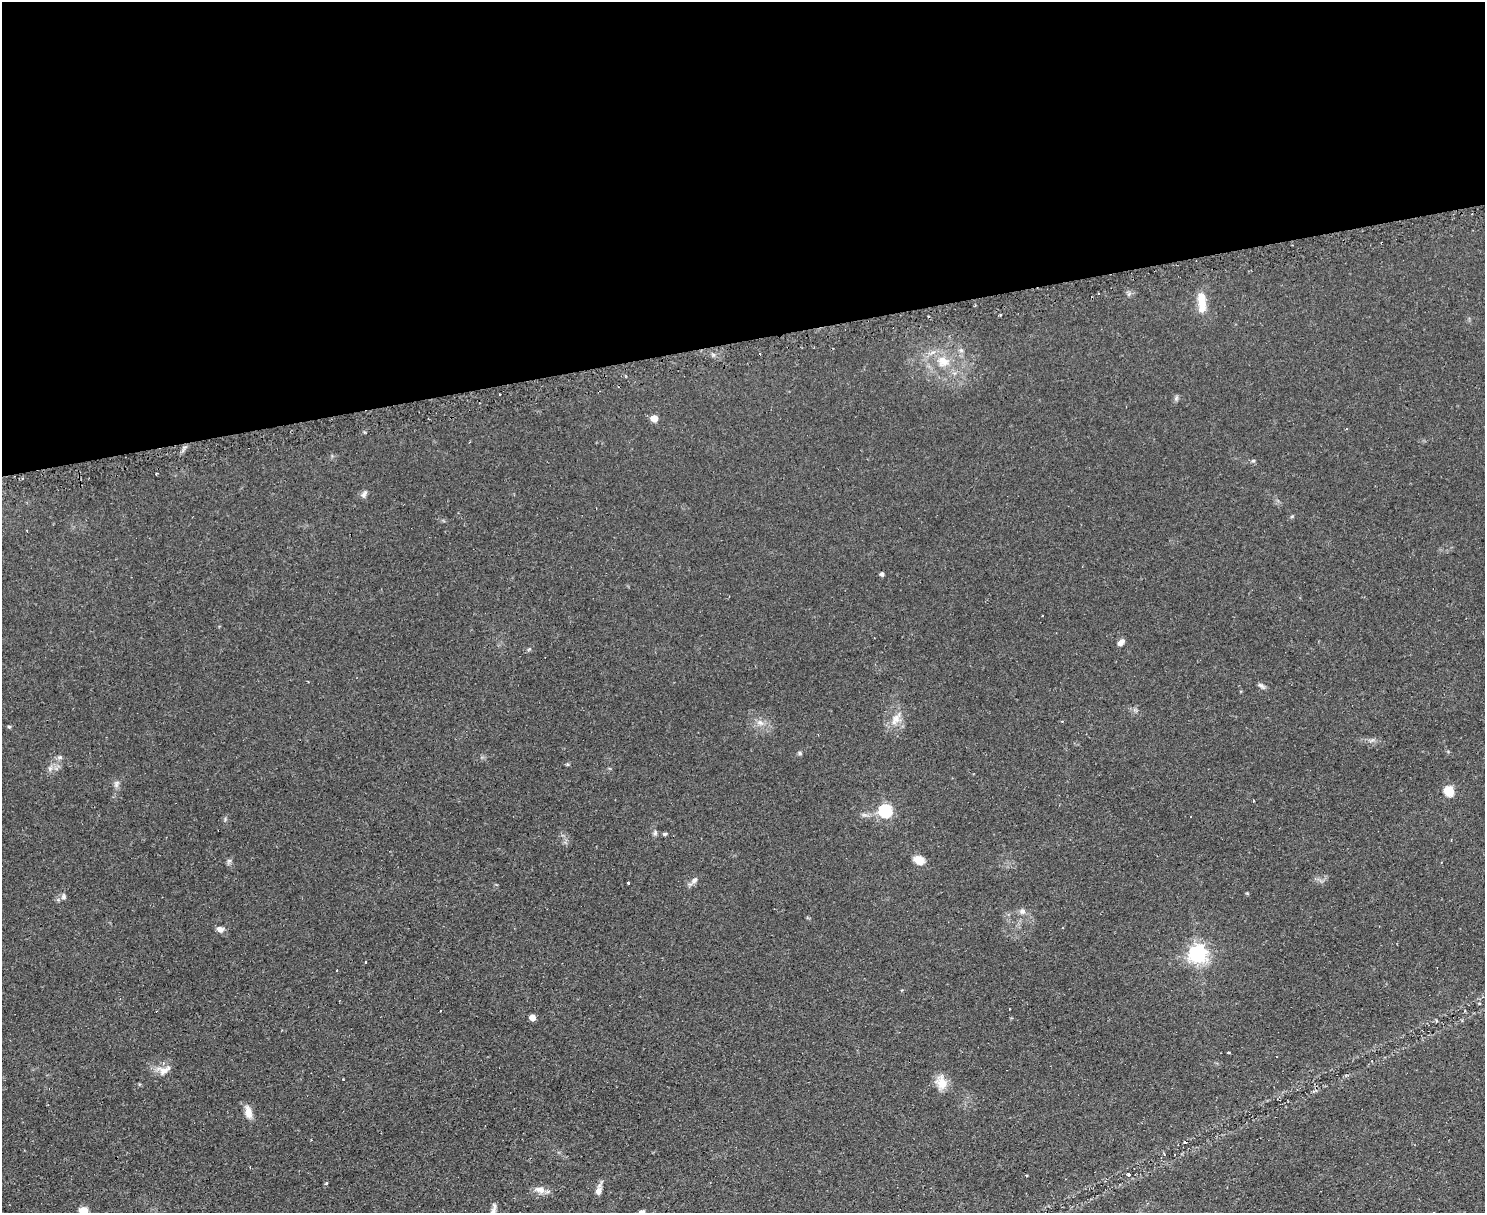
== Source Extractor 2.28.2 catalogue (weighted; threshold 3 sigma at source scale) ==
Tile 2 of 3 x 4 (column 2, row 1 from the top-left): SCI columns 1642-3124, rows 3666-4876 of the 4880 x 4907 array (HDU 1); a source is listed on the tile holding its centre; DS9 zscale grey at full resolution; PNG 1487 x 1215 px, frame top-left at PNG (2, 2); no overlay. Shown black and unused: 28% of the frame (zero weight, under 2 of 3 exposures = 4% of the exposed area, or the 3 px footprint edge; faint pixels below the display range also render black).
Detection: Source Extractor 2.28.2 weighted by HDU 2 'WHT'; one run over the whole footprint, this tile lists its part. Background 0.0901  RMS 0.0079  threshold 0.0357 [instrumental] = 3 sigma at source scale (4.5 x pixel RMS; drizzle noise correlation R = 1.50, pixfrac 1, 0.05/0.05 arcsec/px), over >= 5 px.
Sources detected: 47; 1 cosmic-ray / hot-pixel residue — not listed; the other 46 listed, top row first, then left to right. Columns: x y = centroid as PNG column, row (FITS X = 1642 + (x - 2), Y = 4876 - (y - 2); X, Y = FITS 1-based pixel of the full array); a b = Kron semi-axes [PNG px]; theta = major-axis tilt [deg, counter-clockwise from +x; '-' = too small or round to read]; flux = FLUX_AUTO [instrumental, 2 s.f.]
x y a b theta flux
1202 302 28 10 90 13
1000 315 3 2 - 0.73
943 362 18 16 -26 16
499 394 3 2 - 0.91
1176 398 6 5 - 1.6
654 418 6 5 - 10
1253 461 5 3 - 0.89
364 494 10 6 50 2.4
882 574 4 4 - 1.9
1121 642 8 5 44 3.7
1261 685 9 5 -43 2.1
896 719 15 9 67 7.3
760 722 10 6 -36 3.7
9 727 5 4 - 1
799 753 5 5 - 1.2
60 757 7 5 -19 1.7
567 764 6 3 -18 0.85
50 768 6 5 - 2
116 784 10 5 89 2.4
1449 791 6 6 - 41
885 811 6 6 - 130
655 833 7 5 88 1.7
665 834 5 4 - 1.3
919 860 12 8 -33 8.4
229 861 7 4 18 1.3
695 880 8 6 48 2.5
628 883 3 3 - 1.2
63 897 8 7 - 2.2
1022 911 8 7 - 2.8
220 929 9 7 -15 3.4
1197 954 7 7 - 350
365 962 3 2 - 1.2
336 970 3 2 - 0.59
1009 1009 2 2 - 0.7
532 1017 5 5 - 6.4
1436 1020 5 3 - 0.75
1228 1053 3 3 - 1.2
164 1070 19 10 22 7.3
941 1083 17 14 -73 9.8
248 1112 17 8 -77 6.6
326 1183 4 3 - 1
539 1189 15 8 -2 5.5
598 1190 13 7 81 4.6
84 1211 6 5 - 30
493 1212 19 6 73 5.4
641 1212 7 6 - 3.2
Isophote crosses this tile's border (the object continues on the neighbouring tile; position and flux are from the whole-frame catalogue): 3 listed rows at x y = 84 1211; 493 1212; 641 1212